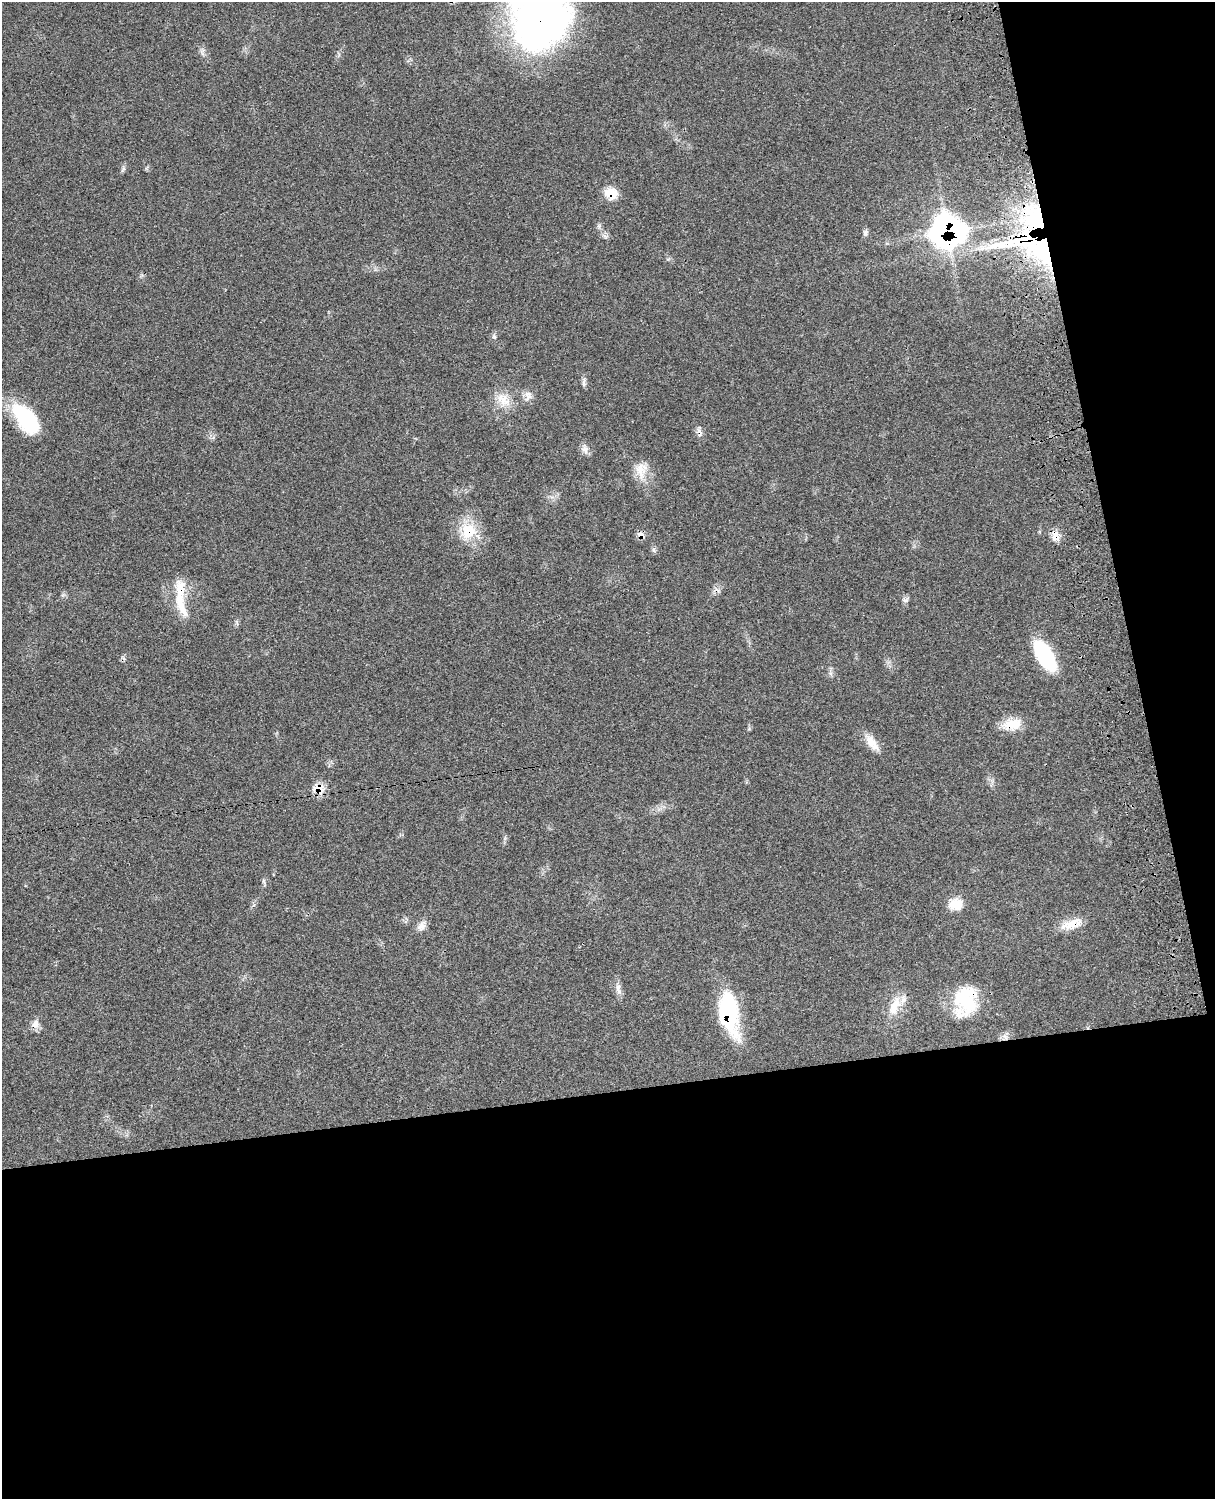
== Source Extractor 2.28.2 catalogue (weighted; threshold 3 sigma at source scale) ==
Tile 12 of 4 x 3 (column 4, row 3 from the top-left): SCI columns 3757-4969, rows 276-1772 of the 5088 x 4928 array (HDU 1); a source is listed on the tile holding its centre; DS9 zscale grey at full resolution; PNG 1217 x 1501 px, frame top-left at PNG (2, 2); no overlay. Shown black and unused: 34% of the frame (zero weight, under 3 of 4 exposures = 6% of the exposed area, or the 3 px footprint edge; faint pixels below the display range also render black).
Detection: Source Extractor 2.28.2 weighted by HDU 2 'WHT'; one run over the whole footprint, this tile lists its part. Background 0.0761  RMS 0.0058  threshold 0.026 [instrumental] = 3 sigma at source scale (4.5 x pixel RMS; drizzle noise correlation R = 1.50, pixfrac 1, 0.05/0.05 arcsec/px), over >= 5 px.
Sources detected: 37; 1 cosmic-ray / hot-pixel residue — not listed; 5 inside a brighter listed object's ellipse — not listed separately; the other 31 listed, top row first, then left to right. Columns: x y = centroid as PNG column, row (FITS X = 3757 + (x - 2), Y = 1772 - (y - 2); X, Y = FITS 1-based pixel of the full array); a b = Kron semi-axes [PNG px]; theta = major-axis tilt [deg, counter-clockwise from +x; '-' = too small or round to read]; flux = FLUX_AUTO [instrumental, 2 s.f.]
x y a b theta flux
540 18 60 57 66 250
202 51 10 4 76 1.4
611 193 16 13 -24 8.8
947 231 17 16 - 260
865 233 9 6 79 1.7
1024 241 101 22 8 80
494 337 7 5 -70 1.2
584 382 15 4 86 1.6
528 396 15 10 87 3.8
503 400 25 13 -45 9.3
26 419 38 19 -52 39
585 449 13 9 -73 3.2
641 470 24 16 85 9.3
468 531 22 22 - 17
641 535 11 7 -38 3.1
1055 536 13 10 -73 5
654 550 7 4 -71 1.1
180 588 27 14 -85 11
905 600 8 4 -36 1.1
1045 656 33 15 -59 41
1013 724 24 13 9 12
872 743 21 12 -48 7.5
318 788 13 10 -21 8.1
953 905 17 13 -53 6.8
1072 924 30 11 18 9.4
422 926 16 9 44 3.7
618 988 17 6 -88 3.2
966 1000 35 27 -88 31
895 1006 29 13 65 11
728 1013 43 19 -79 57
35 1024 13 10 61 3.9
Overlapping masked pixels (flux is a lower limit): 14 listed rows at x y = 540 18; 611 193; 947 231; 1024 241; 468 531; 641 535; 1055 536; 180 588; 1013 724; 318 788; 1072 924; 966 1000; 728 1013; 35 1024
Isophote crosses this tile's border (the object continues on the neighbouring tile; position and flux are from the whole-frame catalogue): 2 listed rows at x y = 540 18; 26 419
Unlisted compact peaks at least as high as the median listed source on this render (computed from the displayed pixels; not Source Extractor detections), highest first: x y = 123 169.